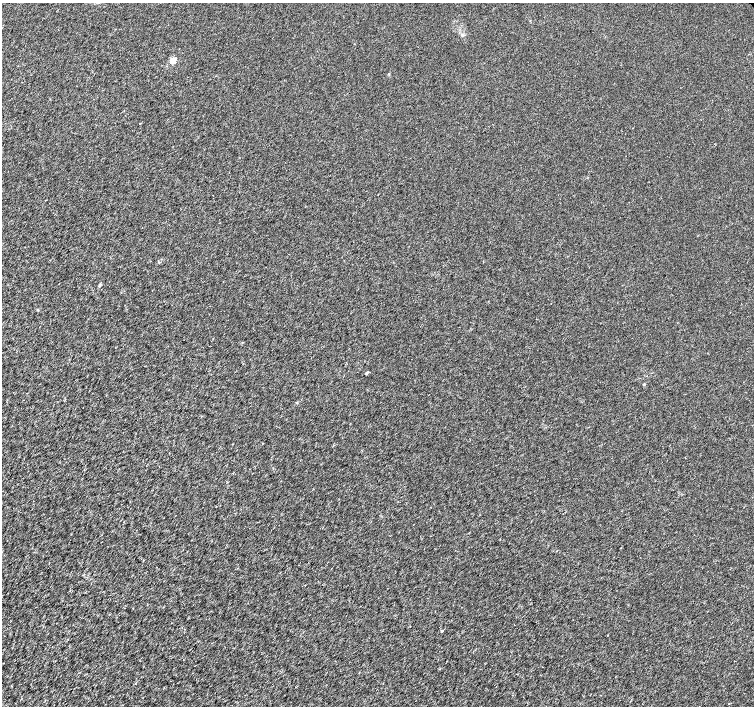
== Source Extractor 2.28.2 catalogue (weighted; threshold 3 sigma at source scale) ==
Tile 7 of 4 x 4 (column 3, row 2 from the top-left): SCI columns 3018-4521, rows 3047-4454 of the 6026 x 6026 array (HDU 1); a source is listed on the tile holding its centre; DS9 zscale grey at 2 x 2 block average (1 PNG px = mean of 2 x 2 image px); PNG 756 x 708 px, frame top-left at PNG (2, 3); no overlay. Shown black and unused: <1% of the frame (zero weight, under 3 of 4 exposures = <1% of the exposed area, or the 3 px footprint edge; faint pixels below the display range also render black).
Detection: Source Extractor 2.28.2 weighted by HDU 2 'WHT'; one run over the whole footprint, this tile lists its part. Background 0.00102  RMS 0.0021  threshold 0.00956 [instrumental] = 3 sigma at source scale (4.5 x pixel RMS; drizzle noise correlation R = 1.50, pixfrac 1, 0.0396/0.0396 arcsec/px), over >= 5 px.
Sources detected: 8; all 8 listed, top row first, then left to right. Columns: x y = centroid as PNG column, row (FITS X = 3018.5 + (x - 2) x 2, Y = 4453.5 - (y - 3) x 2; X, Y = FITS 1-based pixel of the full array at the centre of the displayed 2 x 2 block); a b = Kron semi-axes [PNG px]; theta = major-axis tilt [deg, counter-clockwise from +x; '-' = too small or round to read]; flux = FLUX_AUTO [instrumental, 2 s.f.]
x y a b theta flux
462 35 4 2 - 0.48
173 60 3 2 - 13
388 74 3 2 - 0.28
140 123 2 2 - 0.26
100 285 5 3 - 0.66
366 373 2 2 - 1
644 384 3 2 - 0.36
442 631 3 2 - 0.4